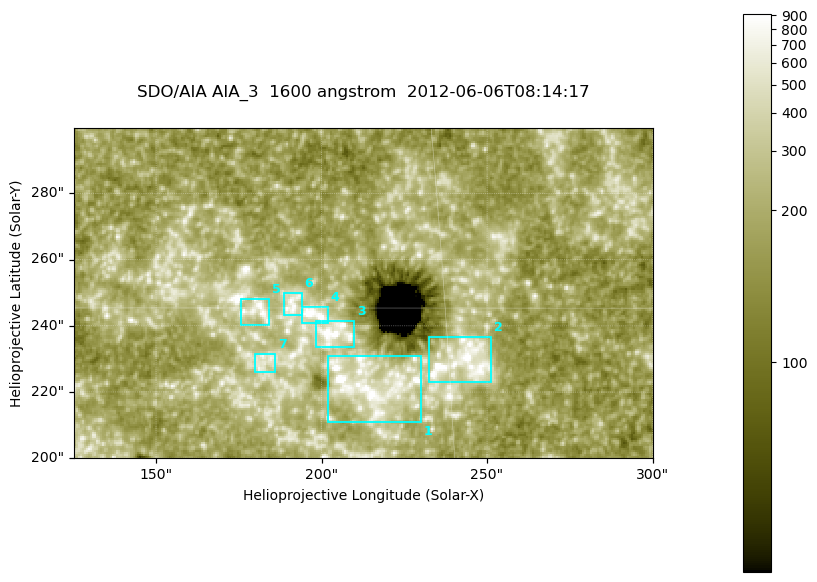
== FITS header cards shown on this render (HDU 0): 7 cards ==
TELESCOP= 'SDO/AIA '
INSTRUME= 'AIA_3   '
WAVELNTH=                 1600
WAVEUNIT= 'angstrom'
DATE-OBS= '2012-06-06T08:14:17.12'
CTYPE1  = 'HPLN-TAN'
CTYPE2  = 'HPLT-TAN'

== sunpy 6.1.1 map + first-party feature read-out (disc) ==
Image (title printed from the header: SDO/AIA AIA_3  1600 angstrom  2012-06-06T08:14:17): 287 x 164 px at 0.609 arcsec/px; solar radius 946 arcsec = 1552 px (partial field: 0.6% of the solar disc is inside the frame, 100% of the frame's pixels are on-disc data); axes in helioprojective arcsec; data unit not stated in the header (colour bar unlabelled)
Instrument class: DISC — disc imager (sunpy class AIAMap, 1600 A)
Bright regions (active regions / flare kernels): reference = the on-disc median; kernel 3 px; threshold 5 sigma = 344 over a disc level ~186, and >= 1.15x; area >= 47 px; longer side >= 3 px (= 1.8 arcsec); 7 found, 7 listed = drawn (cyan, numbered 1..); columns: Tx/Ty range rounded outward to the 2 arcsec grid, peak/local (2 s.f.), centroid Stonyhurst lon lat
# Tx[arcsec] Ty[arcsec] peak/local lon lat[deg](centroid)
1 202..230 210..232 7.5 +13 +14
2 232..252 222..238 7.6 +15 +14
3 198..210 232..242 6.9 +13 +15
4 194..202 240..246 7.7 +12 +15
5 176..184 240..248 4.8 +11 +15
6 188..194 242..250 4.2 +12 +15
7 180..186 226..232 3.4 +11 +14